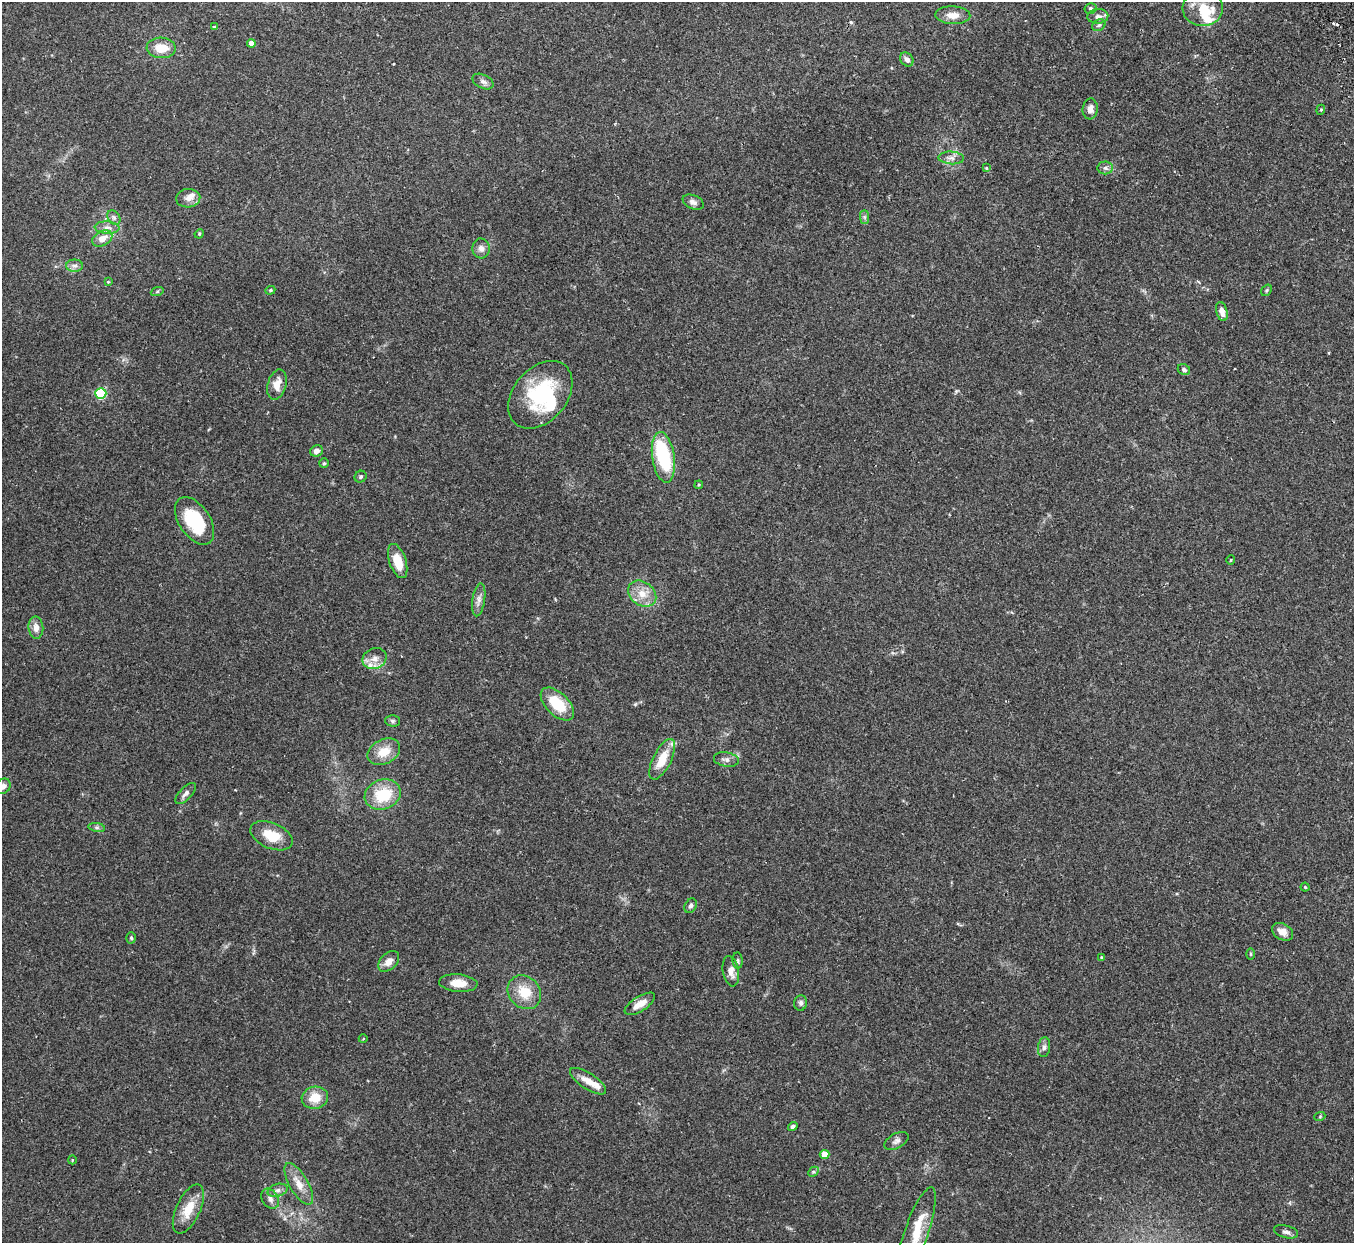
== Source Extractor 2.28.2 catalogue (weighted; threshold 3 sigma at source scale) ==
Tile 10 of 4 x 4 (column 2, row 3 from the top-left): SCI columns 1410-2761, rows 1417-2657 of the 5522 x 5441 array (HDU 1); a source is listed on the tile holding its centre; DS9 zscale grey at full resolution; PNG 1356 x 1245 px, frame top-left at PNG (2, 2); each listed source drawn as its Kron ellipse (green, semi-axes under 4 px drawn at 4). Shown black and unused: <1% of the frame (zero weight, under 2 of 3 exposures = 3% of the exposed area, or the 3 px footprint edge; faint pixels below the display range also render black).
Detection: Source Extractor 2.28.2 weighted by HDU 2 'WHT'; one run over the whole footprint, this tile lists its part. Background 0.25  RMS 0.0083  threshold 0.0374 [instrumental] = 3 sigma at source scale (4.5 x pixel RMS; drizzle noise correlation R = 1.50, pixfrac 1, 0.05/0.05 arcsec/px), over >= 5 px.
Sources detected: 95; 2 inside a brighter object's white glare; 3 cosmic-ray / hot-pixel residue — neither listed nor drawn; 6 inside a brighter listed object's ellipse — not listed separately; the other 84 listed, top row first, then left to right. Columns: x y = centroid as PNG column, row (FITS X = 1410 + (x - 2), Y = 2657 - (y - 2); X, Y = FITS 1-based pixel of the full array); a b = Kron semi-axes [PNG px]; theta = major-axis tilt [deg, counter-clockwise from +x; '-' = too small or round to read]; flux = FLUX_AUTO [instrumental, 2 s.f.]
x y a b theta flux
1090 8 6 5 - 1.5
1203 8 20 17 2 16
953 15 17 9 -2 7.4
1098 16 10 7 4 3.8
1099 25 7 5 29 1.8
214 27 4 3 - 1.9
251 43 4 4 - 8.2
161 48 14 10 -3 14
907 60 8 6 -50 3.6
483 81 11 6 -27 3
1090 109 10 7 84 4.9
1321 110 5 4 - 0.94
951 158 13 6 -3 4
986 168 4 4 - 0.68
1105 168 8 6 -1 2.6
188 198 12 9 5 5
693 202 11 6 -23 3.3
864 217 7 4 -90 1.6
114 218 8 6 -54 2.2
107 228 12 6 -3 4.3
199 234 5 4 - 0.77
102 238 10 7 28 8.6
481 248 10 8 -85 4.2
75 266 8 6 0 3
108 282 4 3 - 0.76
270 290 5 4 - 1.1
1266 290 6 4 56 1.2
157 292 6 4 20 1.1
1222 312 10 5 -76 5.7
1184 370 6 5 - 2.3
277 385 15 9 75 9.4
101 393 5 5 - 77
540 395 38 26 50 67
316 451 6 5 - 4.3
663 457 25 11 -82 55
324 463 5 4 - 1.1
360 477 6 5 - 1.7
699 485 4 3 - 0.91
195 521 27 15 -56 40
1231 560 4 3 - 0.74
398 561 18 8 -71 16
642 594 15 11 -37 11
479 600 16 6 82 4.5
36 628 11 7 -85 6.2
375 658 12 10 22 6.7
557 704 20 11 -44 27
393 721 7 5 -1 1.7
384 752 17 12 28 14
662 759 22 9 63 18
726 759 12 7 -9 3.5
3 786 8 7 - 3.9
186 793 13 6 46 3.4
383 795 18 14 20 31
97 827 8 4 -8 1.8
271 836 22 13 -23 19
1305 887 4 4 - 1
691 906 8 5 62 2.2
1283 932 11 8 -29 7.5
131 938 5 4 - 1.2
1251 954 5 3 - 0.81
1101 957 3 2 - 0.66
389 961 12 8 44 6.6
738 961 8 5 -85 1.7
731 971 15 8 -80 6.7
458 983 19 9 -5 10
524 992 18 15 -47 18
801 1003 8 6 79 2.5
640 1004 17 7 32 8.6
363 1039 4 3 - 0.69
1044 1047 10 6 82 2.7
588 1081 21 8 -33 9.4
315 1098 13 11 13 14
1320 1116 5 3 - 0.85
793 1127 5 4 - 1.8
896 1141 13 7 30 3.3
825 1154 5 4 - 15
72 1160 4 3 - 0.76
813 1172 6 4 43 1.3
299 1184 23 9 -60 11
277 1190 10 6 16 3.3
270 1199 11 7 -58 4.1
188 1209 26 12 65 16
1286 1232 12 6 -15 3.1
916 1233 48 12 71 23
Isophote crosses this tile's border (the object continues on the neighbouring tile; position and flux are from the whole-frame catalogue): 2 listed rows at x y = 3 786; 916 1233